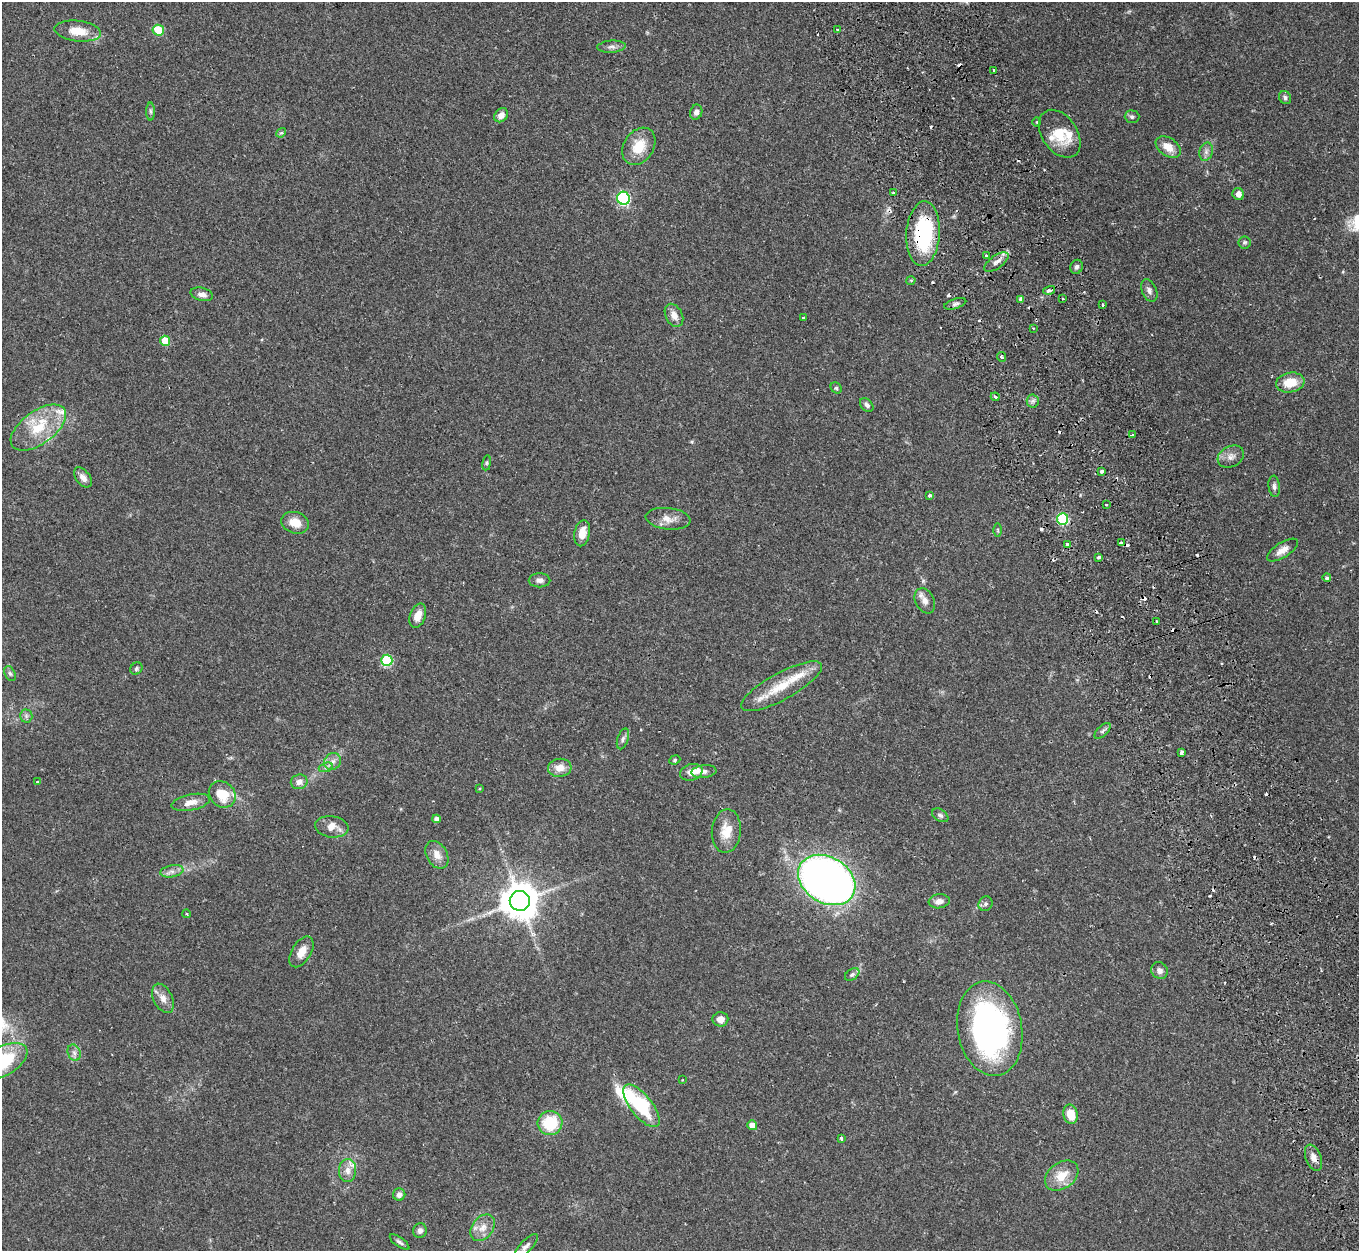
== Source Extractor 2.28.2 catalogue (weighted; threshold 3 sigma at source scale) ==
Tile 6 of 4 x 4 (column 2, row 2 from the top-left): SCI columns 1429-2785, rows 2682-3930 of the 5572 x 5527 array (HDU 1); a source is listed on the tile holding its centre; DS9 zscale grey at full resolution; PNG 1361 x 1253 px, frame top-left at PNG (2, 2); each listed source drawn as its Kron ellipse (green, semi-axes under 4 px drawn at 4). Shown black and unused: <1% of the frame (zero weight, under 2 of 3 exposures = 4% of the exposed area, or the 3 px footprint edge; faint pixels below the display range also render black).
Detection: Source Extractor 2.28.2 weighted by HDU 2 'WHT'; one run over the whole footprint, this tile lists its part. Background 0.082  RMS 0.0059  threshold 0.0265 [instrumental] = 3 sigma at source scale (4.5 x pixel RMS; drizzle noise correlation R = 1.50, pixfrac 1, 0.05/0.05 arcsec/px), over >= 5 px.
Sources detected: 147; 1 inside a brighter object's white glare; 22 cosmic-ray / hot-pixel residue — neither listed nor drawn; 7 inside a brighter listed object's ellipse — not listed separately; the other 117 listed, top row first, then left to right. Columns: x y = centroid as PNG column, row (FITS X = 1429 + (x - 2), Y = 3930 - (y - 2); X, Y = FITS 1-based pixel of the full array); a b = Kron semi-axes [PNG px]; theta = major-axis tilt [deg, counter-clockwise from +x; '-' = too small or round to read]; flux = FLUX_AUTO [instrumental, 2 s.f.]
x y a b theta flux
837 29 3 3 - 1.2
158 30 6 5 - 17
78 31 23 10 -6 11
611 47 14 6 4 2.2
993 70 3 2 - 0.38
1285 98 7 6 - 1.4
151 111 9 4 -89 1.2
696 112 7 6 - 2.1
501 115 8 6 48 4
1132 117 7 6 - 1.4
1037 122 5 3 - 0.51
281 133 5 4 - 0.73
1060 134 26 17 -55 15
639 146 20 15 56 13
1168 147 14 9 -35 7.1
1206 152 9 6 76 2.3
894 193 3 2 - 1.1
1238 194 6 5 - 3.9
623 198 6 6 - 77
923 234 32 16 86 55
1244 242 6 6 - 1.1
986 256 3 3 - 1.6
996 262 14 6 36 3.3
1077 267 7 6 - 1.7
911 280 5 3 - 0.6
1049 290 6 3 14 3.4
1149 291 12 7 -67 2.7
202 294 11 6 -14 2.9
1021 299 4 4 - 2.1
1063 299 3 2 - 1.1
955 304 11 5 18 1.6
1102 304 3 2 - 0.73
674 315 12 8 -62 4.5
803 317 3 2 - 0.39
1033 328 3 2 - 0.6
165 341 5 5 - 14
1001 357 5 4 - 1.3
1290 383 14 10 10 11
836 388 6 5 - 1
995 397 4 3 - 0.85
1033 401 6 6 - 1.6
867 405 8 5 -48 1.7
38 428 32 16 36 22
1133 434 3 2 - 0.78
1231 457 14 10 28 4
487 463 7 4 82 0.84
1101 471 4 3 - 2.9
83 477 11 7 -52 3.1
1274 486 11 5 -85 1.9
930 495 3 3 - 2.7
1106 504 3 3 - 1.7
668 519 22 10 -6 6.3
1063 519 6 5 - 45
295 523 14 10 -17 8.1
998 530 6 4 -89 0.77
582 533 13 7 78 6.2
1121 543 4 3 - 14
1068 544 3 3 - 5.2
1283 550 17 7 32 4.6
1098 557 3 3 - 2.6
1327 578 4 4 - 1.4
540 580 11 7 0 2.6
925 601 13 9 -62 4.2
418 616 12 7 70 5.7
1157 621 3 3 - 1.1
387 660 5 5 - 38
136 669 6 5 - 1
10 673 8 5 -62 1.3
781 686 45 13 29 20
26 716 6 6 - 1.5
1102 731 10 5 43 1.5
623 739 11 5 72 1.8
1181 753 4 3 - 1.3
675 760 6 4 23 0.76
333 761 9 8 - 3.1
326 767 7 4 18 1.5
560 768 11 9 5 6.3
704 771 12 6 6 2.5
691 772 11 8 17 4.9
37 782 3 3 - 0.73
299 782 8 7 - 3.4
479 789 3 2 - 0.69
222 794 14 12 -43 15
191 802 19 8 11 5.6
940 815 9 6 -31 1.7
437 819 4 4 - 3.1
332 827 17 10 -8 6.5
726 831 22 14 85 11
437 855 15 10 -61 5.3
172 871 12 6 10 2.7
827 880 30 23 -32 380
520 901 10 10 - 1500
939 901 10 7 7 3.2
985 904 7 6 - 1.5
187 914 4 3 - 0.55
301 952 17 9 59 5.9
1159 970 9 8 - 2.8
852 974 8 5 37 1.3
163 998 15 9 -64 4.6
720 1019 8 7 - 3.9
990 1029 47 32 -80 170
74 1053 8 6 -69 2
2 1062 28 14 29 42
683 1080 3 2 - 0.47
641 1106 26 11 -52 36
1071 1114 10 7 -77 9.7
550 1123 12 12 - 23
752 1125 5 5 - 4.8
841 1138 3 3 - 1.2
1314 1158 13 7 -68 3.8
348 1170 11 8 89 4.1
1062 1176 18 13 36 11
399 1195 6 6 - 2.6
483 1228 15 10 52 5.9
420 1231 7 7 - 2.3
400 1242 11 4 -35 1.6
526 1246 16 6 47 2.5
Overlapping masked pixels (flux is a lower limit): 3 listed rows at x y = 923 234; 996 262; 1063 519
Isophote crosses this tile's border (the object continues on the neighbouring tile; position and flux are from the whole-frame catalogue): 1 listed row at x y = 2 1062